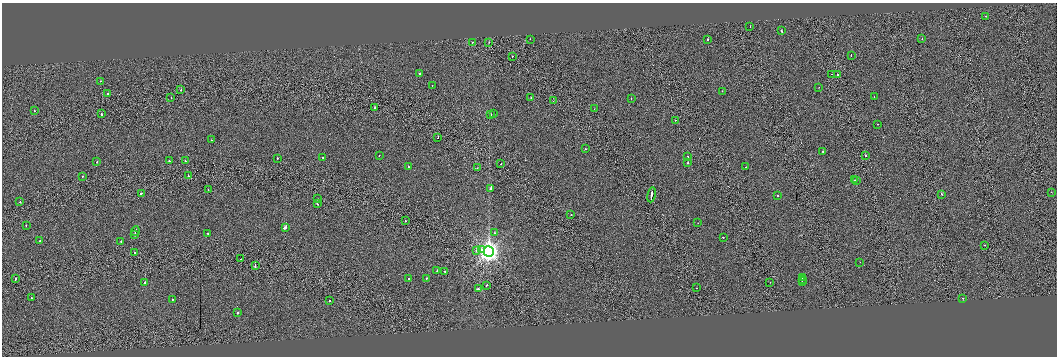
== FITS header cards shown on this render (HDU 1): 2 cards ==
NAXIS1  =                 2110
NAXIS2  =                  708

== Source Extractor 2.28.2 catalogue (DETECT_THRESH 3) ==
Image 2110 x 708 px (HDU 1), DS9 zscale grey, zoomed out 1/2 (1 PNG px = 2 x 2 image px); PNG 1059 x 358 px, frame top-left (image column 2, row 707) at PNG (2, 3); each listed source drawn as its Kron ellipse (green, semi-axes under 4 px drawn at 4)
Background -0.0549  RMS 3.2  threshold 9.57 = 3 sigma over >= 5 px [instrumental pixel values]
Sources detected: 107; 6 cannot appear on this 1/2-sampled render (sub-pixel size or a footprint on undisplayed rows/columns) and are neither listed nor drawn; the other 101 listed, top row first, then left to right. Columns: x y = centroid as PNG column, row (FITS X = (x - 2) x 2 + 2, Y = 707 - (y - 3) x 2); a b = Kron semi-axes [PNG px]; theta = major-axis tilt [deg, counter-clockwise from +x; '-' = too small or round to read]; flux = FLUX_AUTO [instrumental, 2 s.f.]
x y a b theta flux
986 16 2 1 - 720
750 26 2 1 - 810
781 31 3 2 - 3300
530 39 2 1 - 960
707 39 2 2 - 2900
922 39 2 2 - 1700
489 42 2 1 - 1400
472 43 2 1 - 1500
851 55 2 2 - 2200
512 56 2 1 - 2100
419 73 2 2 - 4200
832 74 2 1 - 1500
837 74 2 2 - 6000
100 81 2 1 - 710
432 85 2 2 - 1200
819 87 2 1 - 690
181 90 2 2 - 1500
722 91 2 2 - 1400
108 93 2 2 - 2400
171 97 2 1 - 950
531 97 2 2 - 2000
874 97 2 1 - 1400
631 98 2 2 - 2300
553 101 2 1 - 770
375 108 2 1 - 4300
594 109 2 1 - 760
34 111 2 2 - 1000
102 114 3 1 - 3800
491 114 3 2 - 2000
493 114 2 2 - 660
675 120 2 2 - 1100
877 124 2 2 - 1400
438 138 2 1 - 1500
211 140 2 1 - 520
585 149 2 2 - 1900
823 152 2 2 - 820
379 156 2 1 - 1100
865 156 2 1 - 5400
323 157 2 1 - 1600
687 157 2 2 - 1900
277 158 2 2 - 1800
169 160 2 2 - 2900
185 161 2 1 - 2300
97 162 2 2 - 2000
688 163 2 2 - 2600
501 164 2 1 - 5800
408 166 2 2 - 1500
746 167 2 1 - 790
477 168 2 2 - 980
83 176 2 2 - 1500
188 176 2 1 - 3000
854 180 2 2 - 1100
856 180 2 2 - 840
490 188 3 2 - 4200
208 190 2 2 - 1300
1051 192 2 1 - 150
141 194 2 2 - 2100
941 194 2 1 - 4600
651 195 8 2 81 13000
778 195 2 2 - 2500
317 198 2 2 - 2300
20 202 2 1 - 1900
317 204 2 2 - 3500
571 215 2 1 - 1700
405 221 2 2 - 2400
698 223 2 2 - 1100
26 225 2 2 - 1400
285 227 3 2 - 26000
135 231 5 2 - 8600
208 233 2 2 - 3400
494 233 2 2 - 3300
135 235 2 2 - 3400
723 237 2 2 - 2800
40 240 2 2 - 1400
121 241 2 2 - 1700
985 245 2 1 - 1100
481 250 2 2 - 3700
476 251 2 2 - 6500
134 252 2 1 - 1200
489 252 5 5 - 370000
241 259 2 1 - 1100
860 262 2 1 - 160
255 266 3 1 - 4400
437 270 2 2 - 2700
445 271 2 1 - 6300
802 277 3 2 - 7000
408 278 2 2 - 2300
15 279 3 2 - 3300
426 279 2 2 - 4500
802 280 2 2 - 9200
145 282 2 2 - 3200
770 282 2 1 - 740
802 282 4 2 - 11000
486 285 2 1 - 5600
696 288 2 2 - 1200
478 289 4 2 - 12000
31 298 2 2 - 1300
963 298 2 1 - 2100
172 299 2 2 - 1900
330 300 2 2 - 2300
238 313 2 2 - 6200
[6 sub-pixel or undisplayed-footprint detections neither listed nor drawn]